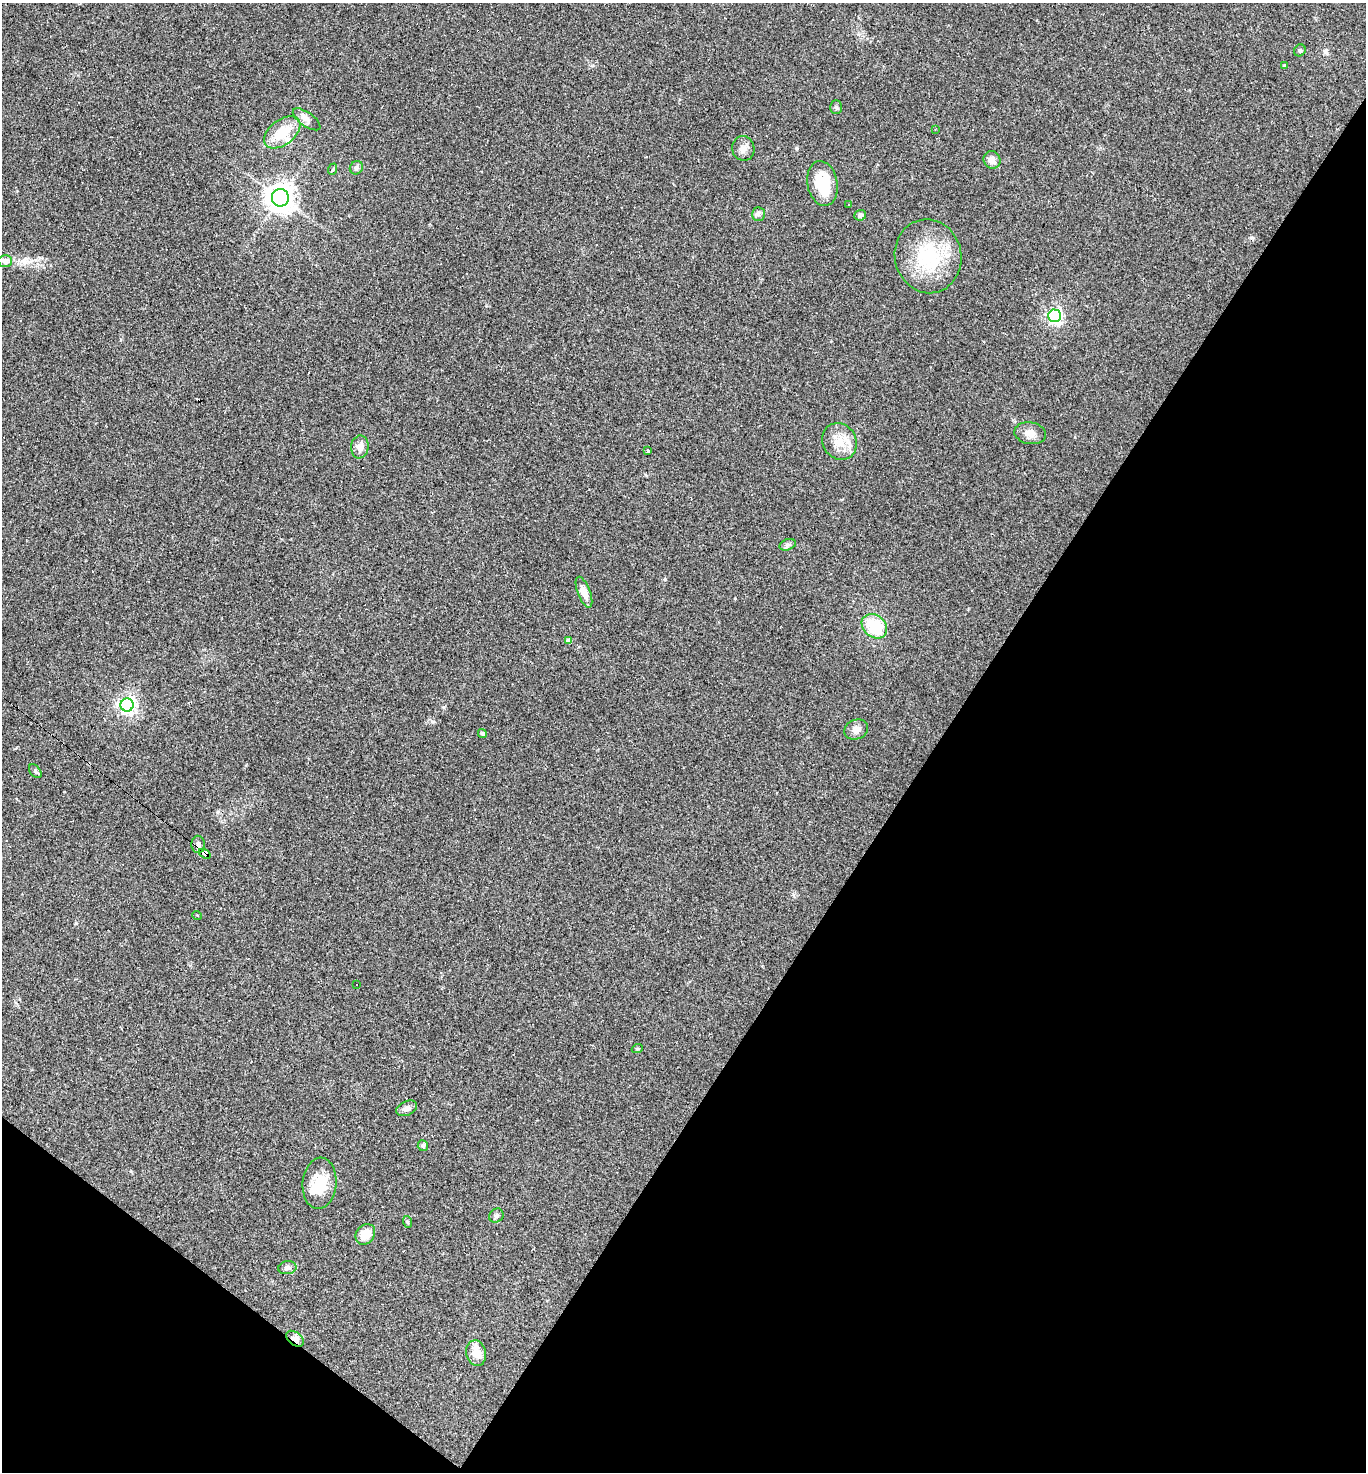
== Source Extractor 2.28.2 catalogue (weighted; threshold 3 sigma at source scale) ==
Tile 15 of 4 x 4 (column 3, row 4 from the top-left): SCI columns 3014-4377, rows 1-1470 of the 5888 x 5881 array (HDU 1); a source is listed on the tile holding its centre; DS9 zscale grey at full resolution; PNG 1368 x 1474 px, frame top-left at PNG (2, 3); each listed source drawn as its Kron ellipse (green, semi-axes under 4 px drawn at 4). Shown black and unused: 35% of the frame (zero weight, under 2 of 3 exposures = <1% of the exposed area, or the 3 px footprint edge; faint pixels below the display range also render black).
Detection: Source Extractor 2.28.2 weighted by HDU 2 'WHT'; one run over the whole footprint, this tile lists its part. Background 0.071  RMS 0.007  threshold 0.0313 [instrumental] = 3 sigma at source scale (4.5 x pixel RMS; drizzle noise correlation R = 1.50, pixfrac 1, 0.05/0.05 arcsec/px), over >= 5 px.
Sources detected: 58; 1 inside a brighter object's white glare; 11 cosmic-ray / hot-pixel residue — neither listed nor drawn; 2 inside a brighter listed object's ellipse — not listed separately; the other 44 listed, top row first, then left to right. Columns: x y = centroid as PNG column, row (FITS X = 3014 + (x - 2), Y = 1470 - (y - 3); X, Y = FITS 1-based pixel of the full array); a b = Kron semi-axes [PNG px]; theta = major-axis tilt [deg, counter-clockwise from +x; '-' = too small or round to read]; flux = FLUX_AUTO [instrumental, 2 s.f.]
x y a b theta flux
1300 50 6 5 - 1.3
1284 66 4 3 - 1
836 107 7 6 - 1.3
307 119 16 7 -36 3.9
935 130 4 3 - 0.49
282 132 21 12 38 19
743 148 12 11 - 4.6
992 160 9 8 - 5
356 168 7 6 - 1.7
333 169 6 3 70 0.75
822 183 22 15 -78 25
280 198 9 8 - 780
848 204 3 2 - 0.85
758 214 7 6 - 1.7
860 215 6 5 - 1.9
928 256 37 33 -77 46
5 261 7 6 - 4.6
1055 316 6 6 - 190
1030 433 16 11 -9 6
839 441 19 16 -57 12
360 447 11 9 82 4.4
648 451 3 3 - 2.3
788 545 8 5 20 1.7
584 592 16 6 -69 6.7
874 626 14 11 -41 30
569 641 4 4 - 4.1
127 705 6 6 - 280
856 729 12 9 22 4.6
482 733 5 4 - 1.2
35 771 8 5 -49 1.3
198 844 9 7 -87 2.9
205 854 6 4 -38 210
197 915 5 3 - 0.52
357 985 2 2 - 0.74
637 1049 5 3 - 0.73
406 1108 11 7 26 3.2
423 1146 5 5 - 1.5
319 1183 26 17 85 18
496 1216 7 6 - 1.7
408 1222 6 3 -70 0.76
365 1234 11 9 51 9.9
287 1268 9 6 9 2.7
295 1339 10 6 -37 4.7
476 1353 13 9 -76 10
Overlapping masked pixels (flux is a lower limit): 2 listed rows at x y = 205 854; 295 1339
Unlisted compact peaks at least as high as the median listed source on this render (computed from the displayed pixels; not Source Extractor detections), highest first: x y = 1252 238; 665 579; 76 923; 735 598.